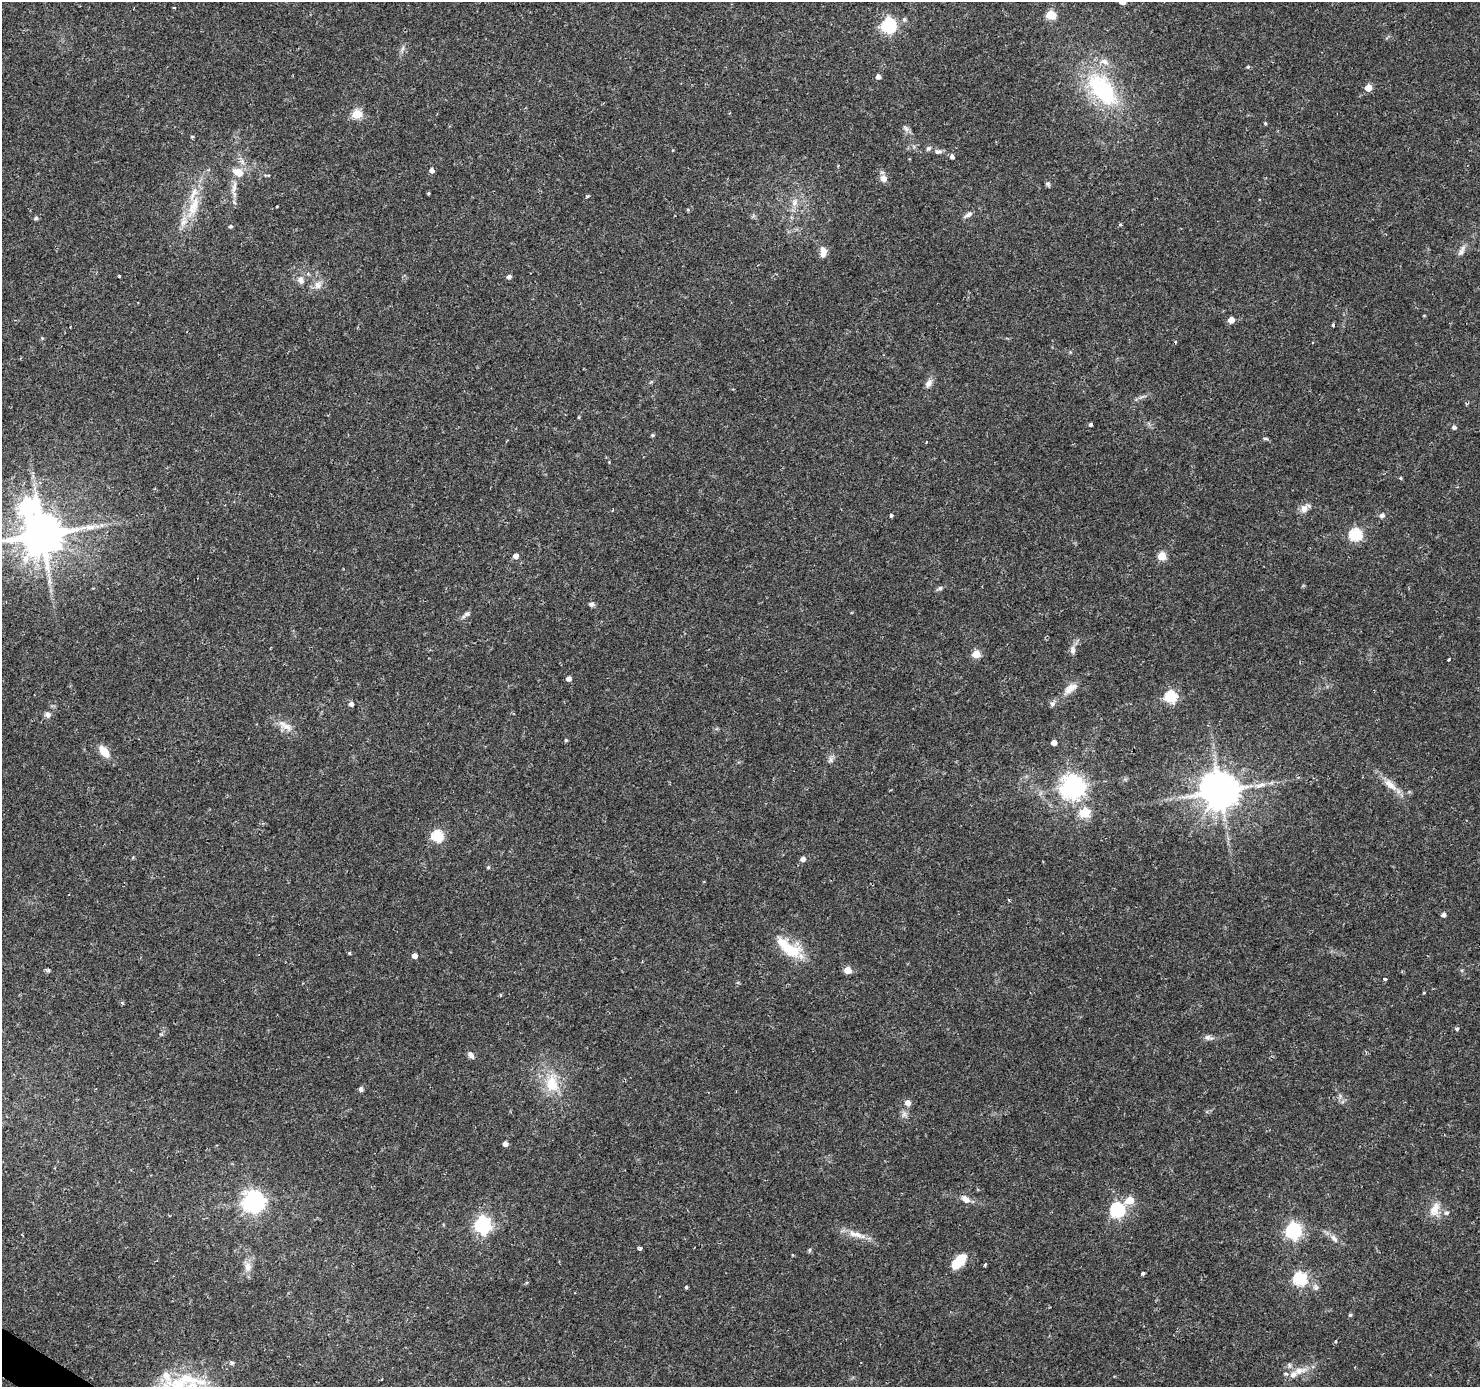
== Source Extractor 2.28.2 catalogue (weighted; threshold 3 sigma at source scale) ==
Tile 7 of 4 x 4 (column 3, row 2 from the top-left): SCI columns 2959-4436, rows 2957-4341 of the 5920 x 5979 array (HDU 1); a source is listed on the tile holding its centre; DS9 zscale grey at full resolution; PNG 1482 x 1389 px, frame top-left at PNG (2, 2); no overlay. Shown black and unused: <1% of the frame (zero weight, under 2 of 3 exposures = <1% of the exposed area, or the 3 px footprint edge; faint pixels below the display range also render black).
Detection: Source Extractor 2.28.2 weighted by HDU 2 'WHT'; one run over the whole footprint, this tile lists its part. Background 0.0376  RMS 0.0034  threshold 0.0153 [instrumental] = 3 sigma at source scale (4.5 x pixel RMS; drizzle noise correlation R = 1.50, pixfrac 1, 0.0396/0.0396 arcsec/px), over >= 5 px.
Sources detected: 124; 1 long thin detection or spike segment (spike, bleed or trail) — not listed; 3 inside a brighter listed object's ellipse — not listed separately; the other 120 listed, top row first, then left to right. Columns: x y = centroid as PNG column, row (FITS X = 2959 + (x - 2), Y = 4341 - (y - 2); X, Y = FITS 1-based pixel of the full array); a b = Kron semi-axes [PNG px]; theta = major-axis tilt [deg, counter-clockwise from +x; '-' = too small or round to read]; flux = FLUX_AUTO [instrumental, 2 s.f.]
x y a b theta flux
174 8 3 3 - 0.52
1051 15 6 5 - 15
904 20 6 6 - 0.74
889 25 6 6 - 66
403 48 7 4 71 0.72
1104 62 14 8 -17 2.4
1248 67 5 4 - 0.44
878 77 5 4 - 1.6
1368 88 5 5 - 5.6
1102 90 36 20 -51 39
357 114 5 5 - 18
1265 123 4 4 - 0.38
906 129 10 6 -40 1.1
192 137 4 3 - 0.47
928 148 7 6 - 0.79
938 151 10 6 0 1.1
952 156 5 4 - 1.1
431 170 5 5 - 1.5
238 172 13 9 -27 4.3
883 178 8 8 - 2.3
1048 184 7 5 -74 0.67
234 187 17 6 77 2.4
428 193 3 3 - 0.41
587 196 4 3 - 0.57
794 203 12 8 66 2.2
193 206 38 11 68 9.9
277 207 3 2 - 0.34
968 215 13 5 34 1.3
36 218 5 5 - 0.76
1120 224 4 3 - 0.52
230 226 4 4 - 0.6
1461 250 17 6 63 1.7
823 252 15 9 -90 2.4
119 276 3 3 - 0.49
509 277 6 5 - 0.8
301 280 12 9 -66 2
318 285 12 10 -88 2.4
1231 320 5 5 - 3.6
1333 325 3 3 - 0.62
929 383 11 7 54 1.8
579 417 5 3 - 0.28
1091 424 4 3 - 5.9
1454 427 6 5 - 0.77
652 435 4 4 - 0.52
1265 439 8 4 -1 0.52
926 441 3 2 - 0.36
609 462 4 3 - 0.24
1400 478 4 4 - 0.39
27 507 9 9 - 97
1304 508 13 10 63 2.2
891 515 4 3 - 0.62
1382 515 7 6 - 1
101 525 7 4 -71 0.61
42 535 13 11 21 1400
1355 535 6 6 - 41
516 556 5 5 - 1.9
1162 556 5 5 - 12
940 588 7 5 16 0.79
591 604 7 6 - 0.88
466 615 14 5 35 1.1
1073 650 11 7 89 1.6
976 654 5 5 - 10
1449 659 3 3 - 0.69
569 679 4 4 - 1.6
1070 688 23 9 38 3.5
1170 696 6 6 - 32
351 704 5 4 - 1.4
1052 704 8 7 - 1
47 715 8 7 - 1.1
285 726 24 9 -31 3.6
566 740 4 3 - 0.43
1054 742 4 4 - 2.6
104 751 13 7 -50 5.4
831 760 9 4 -89 0.95
1390 785 22 9 -38 4
1072 787 8 8 - 290
1220 791 11 10 - 940
1085 813 5 5 - 20
437 836 6 5 - 31
803 859 5 5 - 1.7
488 867 5 5 - 0.46
1009 900 4 3 - 0.36
1443 915 4 4 - 1.2
788 949 36 17 -23 11
349 953 4 4 - 0.39
414 956 5 5 - 1.8
48 970 6 5 - 0.56
848 970 5 5 - 6.4
1385 979 3 3 - 1.4
1457 1029 5 4 - 0.68
1208 1037 12 6 -15 1.3
471 1055 8 6 -49 1.4
552 1084 26 18 -82 11
361 1089 6 5 - 0.87
908 1103 5 5 - 2.5
505 1144 5 4 - 1.9
965 1199 11 8 -35 2.3
1130 1200 5 5 - 8.7
253 1201 7 7 - 220
1435 1209 19 11 67 4.3
1117 1210 6 6 - 66
1447 1213 6 6 - 0.86
483 1225 7 6 - 100
1293 1231 6 6 - 94
22 1235 3 2 - 0.38
858 1235 15 7 -35 2.7
1334 1238 13 7 -51 1.9
640 1248 4 3 - 1.7
809 1250 6 4 89 0.47
959 1261 19 10 47 7.9
984 1265 4 3 - 0.4
248 1267 13 10 85 2.6
1143 1273 4 3 - 1.1
1300 1279 6 6 - 47
687 1286 3 3 - 0.95
1350 1315 5 4 - 0.49
1335 1341 3 3 - 0.55
232 1363 6 5 - 0.66
1300 1370 22 10 13 4.5
166 1375 31 10 -76 4.7
Isophote crosses this tile's border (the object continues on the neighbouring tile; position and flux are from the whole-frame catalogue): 1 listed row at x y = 42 535